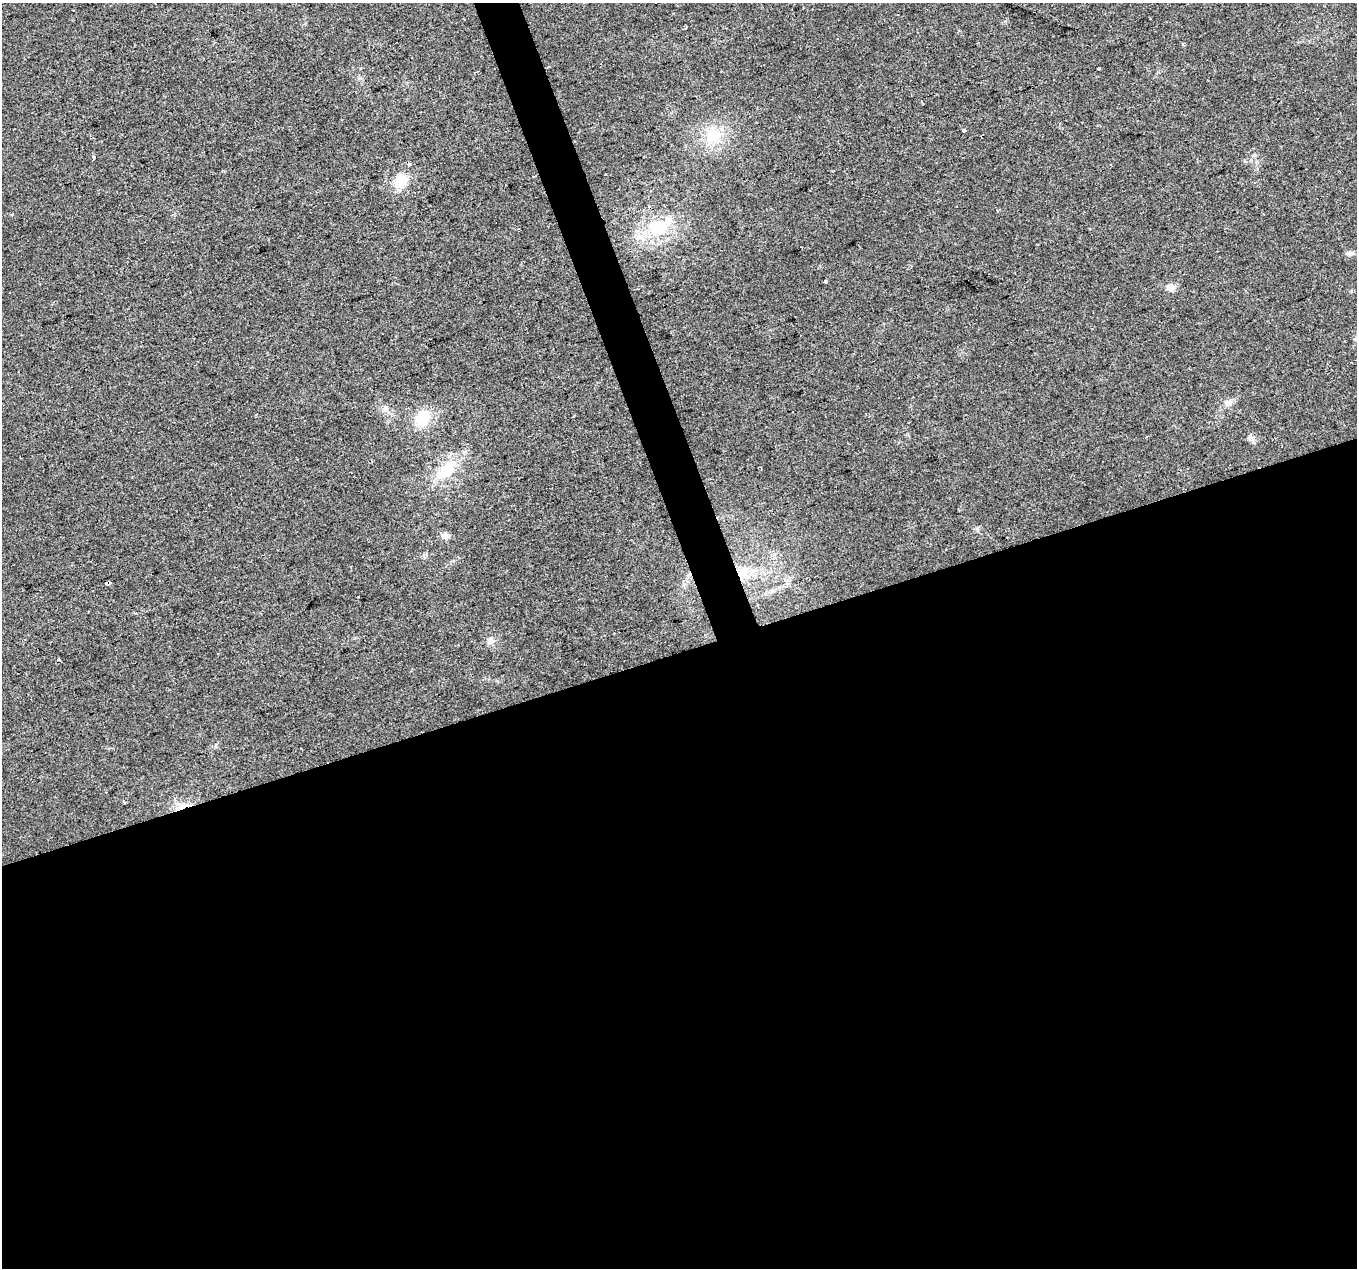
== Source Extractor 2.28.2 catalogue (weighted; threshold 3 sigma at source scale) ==
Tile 15 of 4 x 4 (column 3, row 4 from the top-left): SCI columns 2713-4067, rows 68-1333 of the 5425 x 5251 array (HDU 1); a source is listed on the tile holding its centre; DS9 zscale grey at full resolution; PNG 1359 x 1270 px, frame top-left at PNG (2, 3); no overlay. Shown black and unused: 50% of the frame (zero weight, under 2 of 3 exposures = <1% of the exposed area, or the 3 px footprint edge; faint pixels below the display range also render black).
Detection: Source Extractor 2.28.2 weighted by HDU 2 'WHT'; one run over the whole footprint, this tile lists its part. Background 0.0515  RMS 0.0069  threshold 0.0311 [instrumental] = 3 sigma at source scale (4.5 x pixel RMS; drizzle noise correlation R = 1.50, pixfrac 1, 0.0396/0.0396 arcsec/px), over >= 5 px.
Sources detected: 24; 2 cosmic-ray / hot-pixel residue — not listed; the other 22 listed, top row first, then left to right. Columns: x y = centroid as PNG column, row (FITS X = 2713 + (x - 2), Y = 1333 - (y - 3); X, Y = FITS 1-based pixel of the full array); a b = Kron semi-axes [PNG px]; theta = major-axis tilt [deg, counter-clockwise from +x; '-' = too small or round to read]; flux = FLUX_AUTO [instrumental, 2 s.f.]
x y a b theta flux
1183 44 4 3 - 1.1
1098 68 3 2 - 1.2
964 130 4 3 - 1.9
713 135 19 17 35 20
94 157 3 3 - 2.7
401 181 20 17 81 14
657 228 26 20 17 32
1349 253 8 6 13 1.9
825 281 3 3 - 1.8
1171 287 12 8 -3 4.4
1228 403 13 7 41 3.7
385 409 7 5 -45 2
573 416 4 2 - 0.59
422 418 19 16 51 19
297 459 2 2 - 0.59
447 470 27 15 41 24
445 536 10 8 -9 3.8
742 574 17 13 -64 14
109 583 5 3 - 6.8
490 641 10 7 28 3.1
124 802 3 3 - 1.8
182 806 13 7 42 5.1
Overlapping masked pixels (flux is a lower limit): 3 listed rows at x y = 742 574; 109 583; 182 806
Unlisted compact peaks at least as high as the median listed source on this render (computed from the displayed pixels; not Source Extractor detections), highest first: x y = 1250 436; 977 528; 1245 161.